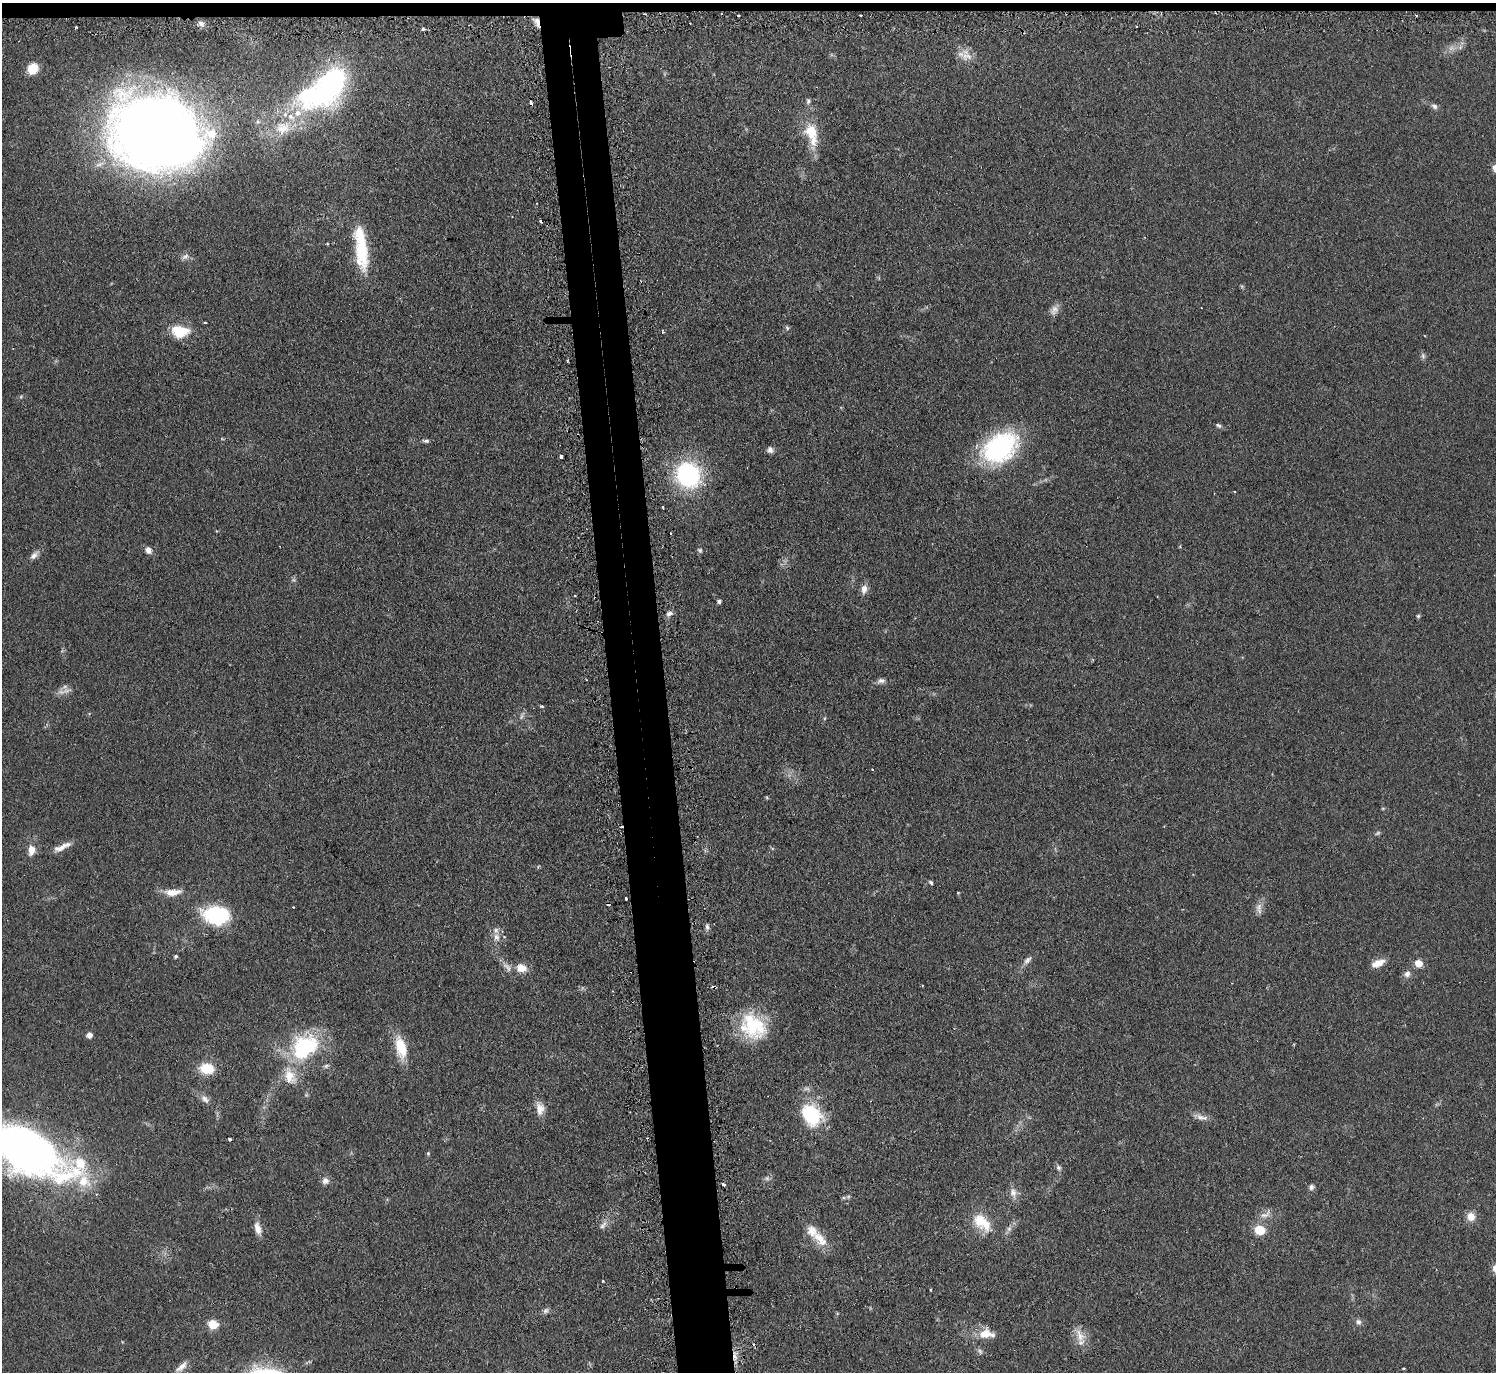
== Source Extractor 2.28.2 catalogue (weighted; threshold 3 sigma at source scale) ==
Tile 2 of 3 x 3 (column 2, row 1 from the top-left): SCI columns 1520-3013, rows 2890-4259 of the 4533 x 4505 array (HDU 1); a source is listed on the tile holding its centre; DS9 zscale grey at full resolution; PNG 1498 x 1374 px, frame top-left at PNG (2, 3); no overlay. Shown black and unused: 5% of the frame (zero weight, under 2 of 3 exposures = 4% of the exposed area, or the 3 px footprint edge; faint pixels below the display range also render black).
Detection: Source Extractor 2.28.2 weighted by HDU 2 'WHT'; one run over the whole footprint, this tile lists its part. Background 0.0924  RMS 0.0061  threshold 0.0274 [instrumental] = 3 sigma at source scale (4.5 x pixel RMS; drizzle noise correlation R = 1.50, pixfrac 1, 0.05/0.05 arcsec/px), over >= 5 px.
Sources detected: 124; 5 too faint to see at this stretch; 3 inside a brighter object's white glare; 7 cosmic-ray / hot-pixel residue — not listed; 10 inside a brighter listed object's ellipse — not listed separately; the other 99 listed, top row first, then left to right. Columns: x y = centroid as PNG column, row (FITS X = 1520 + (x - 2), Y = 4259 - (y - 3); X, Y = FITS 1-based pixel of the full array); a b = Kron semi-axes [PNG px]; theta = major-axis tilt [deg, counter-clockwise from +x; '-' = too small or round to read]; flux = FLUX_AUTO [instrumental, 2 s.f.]
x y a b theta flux
738 15 3 3 - 1.3
860 15 3 2 - 0.88
537 22 15 5 -76 3.6
201 23 9 7 -32 2.2
423 29 3 3 - 2.6
967 56 17 11 1 6.2
33 69 10 9 - 11
332 83 52 26 51 130
808 101 8 6 83 1.5
1434 106 8 6 -35 2
155 128 72 55 -18 1100
283 128 25 20 19 21
811 132 20 16 -63 16
362 252 42 17 89 28
185 257 11 7 32 2.6
1054 310 14 10 59 3.9
205 322 3 2 - 0.66
787 328 6 5 - 1.1
180 331 22 14 -2 15
663 331 5 3 - 0.89
1423 356 9 6 -80 1.5
1219 425 8 5 -25 1.4
426 441 8 5 -4 1.5
1000 447 40 27 34 84
770 450 8 7 - 2.4
561 456 4 3 - 7.1
688 475 24 22 -45 76
1234 491 3 2 - 0.5
663 507 3 3 - 0.82
671 533 3 2 - 0.45
148 550 8 7 - 3.5
700 550 7 5 -35 1.1
34 555 14 7 45 3.1
864 589 13 8 79 3.9
574 596 3 2 - 0.58
719 601 4 4 - 1.4
669 613 8 6 20 2.5
1418 616 5 5 - 0.88
881 681 11 7 9 2.4
66 691 16 7 15 3.8
542 706 6 3 -17 0.7
521 716 10 4 79 1.4
873 770 3 2 - 0.67
1383 808 6 3 18 0.61
62 847 24 7 24 5.5
31 850 13 9 84 5.7
931 882 6 3 -40 1.1
173 892 22 8 4 7.6
958 893 5 3 - 0.47
626 898 3 3 - 1.7
293 907 2 2 - 0.46
1259 907 12 7 56 3.7
217 915 28 19 -3 43
707 927 8 5 -80 1.7
496 937 10 8 -77 3.9
175 956 4 4 - 1.2
1027 960 13 7 43 2.8
1378 963 17 8 23 6.4
1418 963 5 5 - 12
507 967 17 7 -45 3.9
521 968 12 9 -14 8
1407 974 9 7 67 2.9
714 987 4 3 - 5.7
753 1026 34 27 -44 38
89 1035 6 5 - 3.3
301 1046 39 23 75 45
401 1047 26 12 -75 17
326 1066 7 5 28 1.3
207 1068 10 8 -8 22
205 1099 14 8 -42 3.3
540 1108 17 11 -80 6.2
811 1115 21 16 -54 43
1201 1117 17 7 -18 3.9
230 1139 3 3 - 1.2
27 1151 84 38 -29 390
428 1153 5 4 - 0.78
1058 1167 7 6 - 1.6
325 1181 10 9 - 3.1
723 1185 4 3 - 8.6
1311 1187 7 6 - 1.9
1013 1192 12 10 -88 4.2
1265 1214 18 7 28 4.4
1471 1216 10 9 - 5.9
980 1220 22 18 -55 15
603 1225 14 6 53 3
258 1228 17 8 -74 5.3
1009 1229 7 6 - 1.9
1260 1230 10 9 - 12
820 1239 27 14 -49 11
603 1281 4 2 - 0.48
931 1290 3 2 - 0.67
546 1310 8 7 - 1.9
1358 1322 8 7 - 2.1
213 1324 6 5 - 27
986 1334 21 12 -2 9.9
1080 1335 21 11 -63 7.8
735 1357 10 6 -78 3.5
181 1367 19 7 40 4.4
1403 1368 4 3 - 0.52
Overlapping masked pixels (flux is a lower limit): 3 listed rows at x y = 537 22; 714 987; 735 1357
Isophote crosses this tile's border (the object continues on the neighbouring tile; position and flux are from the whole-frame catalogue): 1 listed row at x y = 27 1151